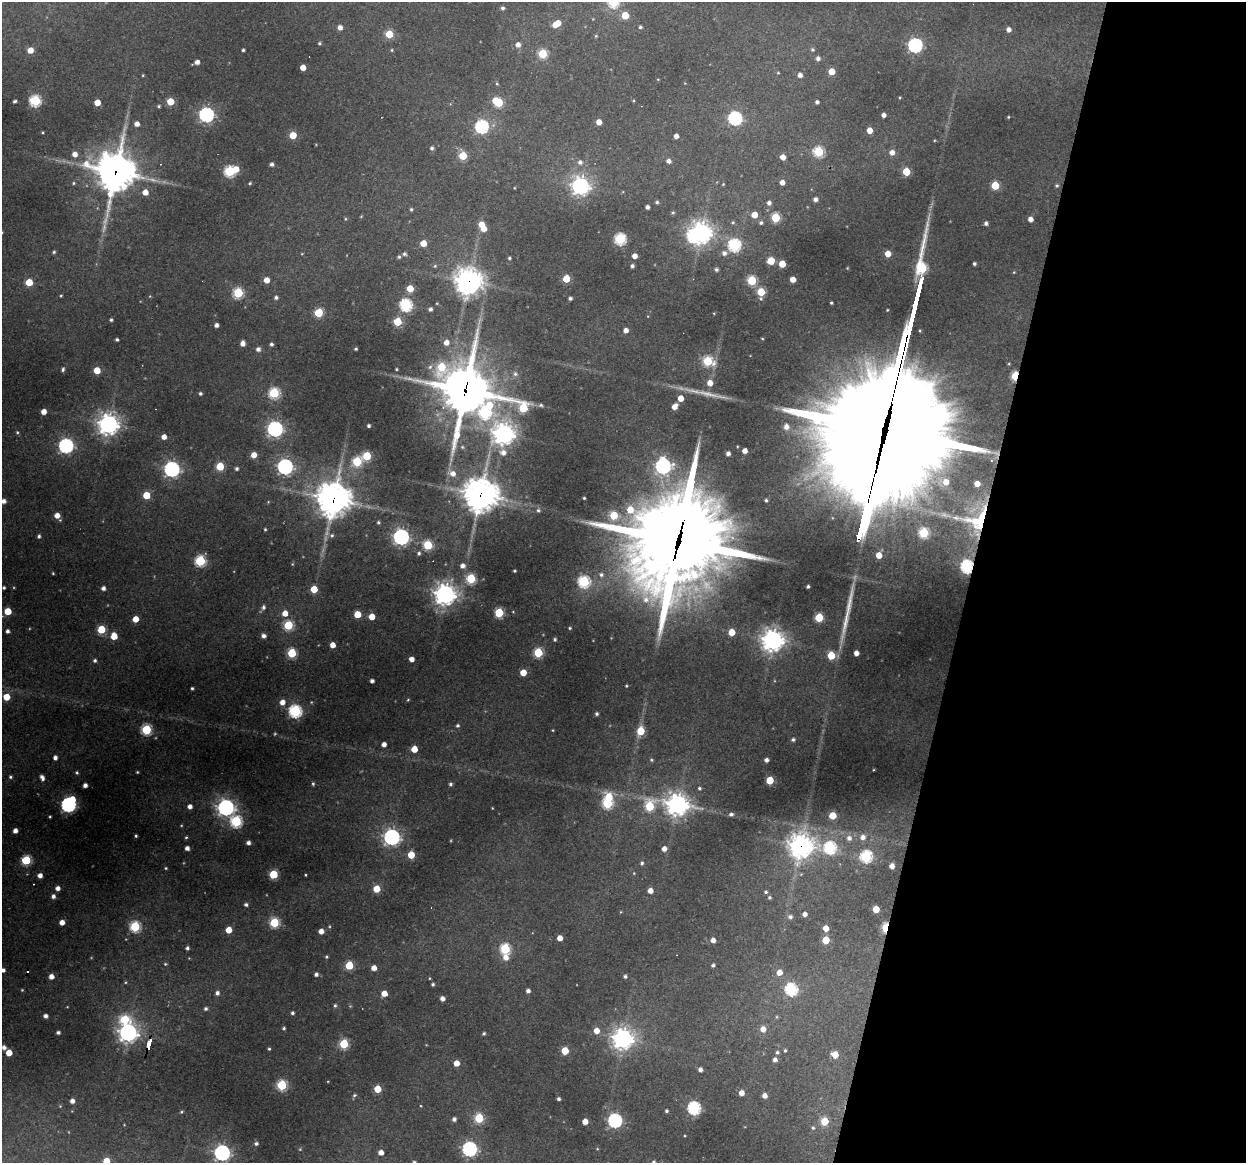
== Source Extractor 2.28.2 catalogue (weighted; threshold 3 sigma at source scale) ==
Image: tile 8 of 4 x 4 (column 4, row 2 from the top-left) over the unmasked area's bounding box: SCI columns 3732-4975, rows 2438-3598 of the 4975 x 4996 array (HDU 1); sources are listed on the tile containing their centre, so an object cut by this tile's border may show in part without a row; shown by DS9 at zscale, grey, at full resolution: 1 PNG px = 1 image px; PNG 1248 x 1165 px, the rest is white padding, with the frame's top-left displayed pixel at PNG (2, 2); no overlay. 22% of this frame is shown black and not used: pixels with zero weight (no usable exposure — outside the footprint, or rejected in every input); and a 3 px margin inside the footprint's outer edge (the drizzle kernel's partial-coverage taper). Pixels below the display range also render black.
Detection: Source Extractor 2.28.2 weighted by HDU 2 'WHT'; one run over the whole footprint, this tile lists its part. Background 0.342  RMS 0.014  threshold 0.0634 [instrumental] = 3 sigma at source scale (4.5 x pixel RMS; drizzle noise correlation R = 1.50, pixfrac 1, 0.05/0.05 arcsec/px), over >= 5 px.
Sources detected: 389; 2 too faint to see at this stretch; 2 inside a brighter object's white glare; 3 cosmic-ray / hot-pixel residue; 1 long thin detection or spike segment (spike, bleed or trail) — not listed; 4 inside a brighter listed object's ellipse — not listed separately; the other 377 listed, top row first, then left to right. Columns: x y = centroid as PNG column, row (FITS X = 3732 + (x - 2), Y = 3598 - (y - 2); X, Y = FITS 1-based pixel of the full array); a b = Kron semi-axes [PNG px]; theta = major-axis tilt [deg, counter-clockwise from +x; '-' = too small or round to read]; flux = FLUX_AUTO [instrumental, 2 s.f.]
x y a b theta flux
613 2 6 5 - 140
502 8 4 4 - 3.4
625 15 5 5 - 43
556 24 7 5 32 30
340 27 4 4 - 8.1
640 27 3 3 - 2.9
1009 29 5 5 - 7.5
389 34 5 5 - 54
596 36 5 4 - 1.5
319 43 4 3 - 1.8
518 45 5 5 - 7.4
915 45 6 6 - 320
30 50 5 5 - 16
243 50 3 3 - 2.3
392 50 4 3 - 1.5
812 50 5 5 - 2.5
542 54 5 5 - 81
818 58 5 5 - 5.3
197 62 4 4 - 8.5
303 67 4 4 - 17
832 71 5 5 - 25
778 73 4 4 - 1.3
143 75 4 3 - 1.2
800 75 5 4 - 7.3
497 84 5 3 - 1.6
35 100 5 5 - 170
15 101 4 3 - 2.7
170 101 5 5 - 41
97 102 5 4 - 23
498 102 8 5 -32 85
817 102 4 3 - 4.5
159 106 4 4 - 2
206 115 6 6 - 370
884 115 4 4 - 6
1008 117 4 3 - 1.4
735 118 6 6 - 270
599 122 5 4 - 13
137 124 4 4 - 9.2
482 126 6 6 - 240
869 130 5 4 - 17
43 132 3 2 - 1.3
293 135 5 5 - 38
676 136 4 4 - 7.9
432 148 4 4 - 3.7
819 152 6 5 - 100
892 152 6 5 - 9.1
75 154 5 5 - 11
463 156 5 5 - 56
783 157 5 4 - 11
668 161 5 4 - 6.1
580 162 6 6 - 5.3
272 164 4 4 - 4.4
236 169 5 5 - 18
230 171 6 5 - 150
115 172 17 15 83 3000
906 172 5 5 - 48
782 182 4 4 - 9
73 183 5 4 - 1.9
250 183 4 3 - 1.8
723 184 4 3 - 1.2
995 185 5 5 - 56
1057 185 5 4 - 2.4
580 186 7 7 - 610
145 192 5 5 - 16
815 199 4 4 - 5.8
657 202 4 4 - 2.2
769 203 5 5 - 5.8
647 207 4 4 - 4.8
411 209 4 4 - 2.2
673 212 5 4 - 1.9
754 215 5 5 - 23
361 216 4 3 - 1.1
775 218 5 5 - 74
345 219 5 4 - 1.6
1030 219 4 4 - 8.5
733 222 5 5 - 2
761 223 5 5 - 3.3
986 223 4 4 - 4.1
481 224 5 5 - 16
484 229 5 4 - 14
701 232 8 7 - 1000
620 239 6 6 - 160
423 243 5 5 - 21
734 245 6 6 - 190
54 252 4 4 - 2.3
724 253 6 6 - 6.1
404 254 6 5 - 2.8
888 254 5 5 - 16
634 256 4 4 - 11
399 257 4 4 - 2.4
509 258 3 3 - 2
771 261 5 5 - 40
782 264 5 5 - 29
974 264 3 3 - 3
435 266 5 4 - 2
632 266 4 4 - 3.8
716 269 4 4 - 3.5
1014 272 4 3 - 1.3
566 279 5 5 - 45
793 279 4 4 - 14
266 280 5 5 - 14
752 280 5 5 - 90
468 281 10 10 - 1500
29 282 5 5 - 39
410 288 5 5 - 29
761 292 6 5 - 53
238 293 5 5 - 120
61 295 4 3 - 1.4
150 296 4 3 - 1.2
276 297 5 5 - 3.8
570 298 4 3 - 3.7
831 303 3 3 - 1.9
406 305 6 6 - 220
430 309 4 4 - 4.2
318 313 5 5 - 73
714 313 4 3 - 1.2
648 316 4 3 - 0.98
111 320 4 3 - 2.3
397 322 5 5 - 63
216 325 4 4 - 6.4
626 330 4 4 - 8.5
117 339 3 3 - 3
446 342 6 5 - 10
243 343 5 4 - 9.4
271 344 4 4 - 3.6
258 349 5 5 - 5.8
356 349 3 3 - 2
708 361 6 5 - 100
430 367 6 6 - 4.4
441 367 9 8 - 50
63 369 4 3 - 3
396 369 3 3 - 1.5
97 370 5 5 - 29
515 374 7 6 - 4.5
1015 376 5 4 - 90
710 383 6 5 - 14
465 390 24 19 79 4400
200 393 4 4 - 2.7
274 393 6 5 - 130
681 398 5 4 - 18
541 405 6 5 - 2.9
675 406 6 4 55 13
523 408 10 6 -48 80
44 412 4 4 - 13
485 412 15 7 58 210
108 424 8 8 - 780
368 426 3 3 - 3.3
786 427 7 6 - 10
275 429 6 6 - 430
17 432 4 4 - 1.7
884 433 140 43 76 47000
504 434 10 9 - 970
164 437 4 4 - 10
66 446 6 6 - 370
745 451 4 4 - 11
728 453 4 4 - 5.7
254 455 5 5 - 15
367 456 5 5 - 72
357 461 6 5 - 95
220 466 5 5 - 54
285 466 6 6 - 450
663 466 7 7 - 420
237 468 4 4 - 3.5
172 469 6 6 - 450
452 473 10 8 -28 13
946 482 6 6 - 15
977 484 4 4 - 15
146 495 5 5 - 42
480 495 12 12 - 2100
584 498 3 3 - 1.8
333 499 13 12 - 2300
766 500 3 3 - 2.4
3 501 4 4 - 7.4
538 510 5 5 - 2.9
614 515 5 5 - 52
57 516 6 4 -54 14
978 520 31 21 40 67
378 522 5 4 - 2.2
265 529 4 3 - 1.6
924 533 6 5 - 110
332 535 6 6 - 3.2
39 536 4 3 - 3.2
401 537 6 6 - 520
677 541 61 42 72 14000
428 545 5 5 - 93
419 553 6 5 - 3.3
879 555 5 5 - 19
200 561 6 5 - 140
292 564 5 4 - 1.4
462 566 6 5 - 7.7
967 566 6 5 - 240
514 571 3 2 - 1.7
53 573 3 3 - 1.3
601 575 7 7 - 4.8
471 579 5 5 - 100
584 581 6 6 - 180
808 587 4 3 - 2.9
4 588 3 3 - 2.3
103 588 4 4 - 6.6
314 589 5 5 - 32
445 594 8 8 - 970
263 607 5 4 - 4.6
8 611 5 5 - 38
513 612 4 3 - 1
285 613 5 5 - 15
499 613 5 5 - 86
357 614 5 5 - 36
372 617 5 5 - 23
819 617 5 5 - 58
135 619 5 4 - 20
288 625 5 5 - 99
570 628 4 3 - 1.9
101 629 5 5 - 61
8 631 4 4 - 4.8
731 632 5 5 - 27
114 636 5 5 - 27
263 636 4 4 - 5.9
555 639 4 4 - 2.7
772 640 9 8 - 870
332 645 4 4 - 14
292 653 5 5 - 81
538 653 5 5 - 88
856 653 4 4 - 10
831 655 5 5 - 50
411 659 4 4 - 9.2
95 660 5 5 - 3.3
523 672 5 4 - 25
372 681 4 4 - 5.1
626 686 3 3 - 1.4
192 688 3 3 - 2.4
6 697 5 5 - 34
408 700 4 3 - 1.3
282 702 5 5 - 11
311 702 4 3 - 1.1
295 711 6 6 - 230
597 714 4 4 - 2.7
457 726 5 4 - 2.6
146 730 5 5 - 120
553 730 4 3 - 1.2
640 731 6 5 - 48
793 740 4 4 - 3.1
384 744 4 4 - 8.3
414 749 5 4 - 25
55 758 4 4 - 6.1
651 760 5 4 - 1.9
766 760 4 4 - 5.1
77 772 4 4 - 2.1
137 772 3 3 - 1.4
10 777 4 4 - 2.3
42 778 6 4 -58 6.1
770 780 5 5 - 51
313 784 5 4 - 2.1
450 784 4 4 - 2.9
85 785 4 4 - 7.2
699 788 4 4 - 2.4
72 799 5 4 - 28
607 803 6 5 - 130
677 804 9 8 - 1100
68 805 6 6 - 380
190 806 4 4 - 7.3
650 806 7 6 - 87
226 807 8 7 - 440
492 808 3 2 - 1
731 814 5 4 - 3.2
833 816 5 5 - 38
50 817 3 2 - 1.3
236 821 6 6 - 170
15 831 4 4 - 8.3
136 836 3 3 - 2
186 837 4 3 - 1.7
392 837 6 6 - 510
863 837 6 6 - 8.1
849 838 6 6 - 6.5
248 843 4 4 - 5.2
801 846 10 9 - 1100
830 847 7 6 - 190
187 848 4 4 - 7.6
664 849 5 5 - 9
411 855 5 5 - 32
866 856 6 6 - 170
26 860 5 5 - 95
642 863 5 4 - 3
892 866 5 4 - 10
166 868 4 3 - 1.5
273 874 5 5 - 75
40 875 4 4 - 8.9
305 875 3 2 - 1.2
33 884 2 2 - 0.74
58 888 5 5 - 7.9
376 889 5 5 - 33
650 891 4 4 - 12
766 892 5 5 - 2.9
53 896 5 5 - 6.1
769 897 5 5 - 2.4
246 904 4 4 - 3.3
876 909 5 5 - 28
620 912 4 3 - 1.1
805 914 4 4 - 7.3
790 917 6 5 - 4.8
62 922 4 4 - 12
274 923 5 5 - 95
135 927 6 5 - 130
826 928 5 4 - 16
885 928 6 3 86 89
229 930 5 5 - 23
321 931 4 4 - 11
560 938 4 4 - 14
713 940 4 4 - 8.2
825 940 5 5 - 37
187 948 4 3 - 3.6
505 949 6 5 - 130
326 957 4 4 - 2
506 957 7 6 - 12
165 964 5 4 - 1.7
349 965 5 5 - 58
713 965 3 3 - 3.4
374 968 4 4 - 12
3 970 4 4 - 4.9
779 972 6 5 - 13
316 974 5 4 - 3.8
51 976 5 4 - 11
625 976 5 4 - 3
433 984 3 3 - 2.2
791 989 6 6 - 200
22 990 4 4 - 1.4
528 991 4 4 - 5.3
217 993 5 5 - 4.6
384 993 5 4 - 15
442 998 4 4 - 7.5
335 1006 5 4 - 2.5
206 1009 5 4 - 3.1
292 1013 4 4 - 2.7
46 1016 4 4 - 5.7
124 1019 7 6 - 75
284 1028 3 3 - 2.4
763 1029 5 5 - 13
596 1031 6 5 - 15
58 1032 4 3 - 4
128 1032 7 7 - 760
484 1033 4 3 - 2.5
623 1039 8 8 - 850
149 1044 9 3 77 100
344 1044 5 5 - 85
4 1047 5 4 - 6.2
269 1049 4 3 - 1.8
785 1050 4 3 - 2
565 1051 5 5 - 41
777 1052 5 4 - 2.6
9 1053 5 4 - 22
835 1055 5 5 - 25
775 1060 5 5 - 5.4
456 1063 5 4 - 16
700 1069 4 4 - 5.9
282 1085 5 5 - 120
377 1089 5 5 - 37
741 1093 4 4 - 12
354 1095 6 5 - 2.5
764 1096 4 4 - 9.1
558 1099 3 3 - 3
72 1101 4 4 - 7.6
60 1106 4 4 - 1.3
694 1108 6 6 - 240
666 1111 4 4 - 2.7
181 1112 5 4 - 1.6
479 1118 5 5 - 87
454 1119 4 4 - 4.8
615 1120 6 6 - 310
585 1121 5 4 - 14
824 1121 5 5 - 49
813 1128 6 5 - 2.5
256 1143 4 4 - 2.9
300 1149 4 3 - 1.1
469 1149 6 6 - 370
381 1152 4 4 - 10
222 1153 6 6 - 500
106 1161 5 5 - 34
654 1162 4 4 - 3.3
Overlapping masked pixels (flux is a lower limit): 13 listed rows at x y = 115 172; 468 281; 1015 376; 465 390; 884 433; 480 495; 333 499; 978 520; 677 541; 967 566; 801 846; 885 928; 149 1044
Isophote crosses this tile's border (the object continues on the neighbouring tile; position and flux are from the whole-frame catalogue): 5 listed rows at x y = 613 2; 3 501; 3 970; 106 1161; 654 1162